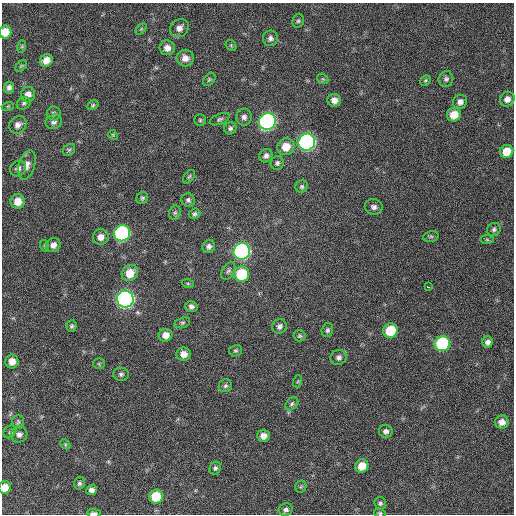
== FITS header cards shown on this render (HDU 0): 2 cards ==
NAXIS1  =                  512 / Axis length
NAXIS2  =                  512 / Axis length

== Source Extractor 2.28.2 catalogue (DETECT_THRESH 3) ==
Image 512 x 512 px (HDU 0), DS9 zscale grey, 1 PNG px = 1 image px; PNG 516 x 516 px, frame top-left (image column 1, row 512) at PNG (2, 3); each listed source drawn as its Kron ellipse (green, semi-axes under 4 px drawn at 4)
Background 385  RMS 9.7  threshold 29.1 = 3 sigma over >= 5 px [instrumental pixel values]
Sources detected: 101; all 101 listed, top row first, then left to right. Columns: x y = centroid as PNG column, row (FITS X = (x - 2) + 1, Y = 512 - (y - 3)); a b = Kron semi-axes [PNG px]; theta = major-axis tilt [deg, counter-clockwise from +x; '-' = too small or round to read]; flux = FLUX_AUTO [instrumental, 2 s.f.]
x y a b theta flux
298 21 7 5 76 1300
179 28 10 8 40 4100
141 29 6 4 45 700
5 32 6 6 - 9500
270 38 8 7 - 2300
231 45 6 4 -46 860
22 46 6 4 72 910
167 48 7 7 - 4600
185 58 9 8 - 4900
46 60 7 6 - 5600
21 66 7 4 45 860
209 79 7 5 50 1200
323 79 6 4 -42 870
446 79 8 7 - 1900
425 80 6 4 46 930
9 88 6 5 - 2300
28 95 8 7 - 4300
507 99 8 7 - 3700
334 100 7 6 - 4100
460 102 7 7 - 3000
24 103 7 5 33 1300
93 105 6 4 29 970
8 106 6 4 18 820
54 113 7 7 - 1600
454 115 7 6 - 10000
244 117 8 7 - 2800
220 119 10 5 22 1500
200 120 5 5 - 920
54 122 8 7 - 2600
267 122 8 8 - 220000
18 125 9 8 - 3500
230 128 6 6 - 1600
113 135 5 4 - 720
307 142 8 8 - 220000
286 147 9 8 - 11000
69 150 7 5 42 1200
507 151 7 6 - 10000
266 156 7 6 - 2400
277 163 7 6 - 1600
27 165 15 8 73 4000
18 169 8 7 - 2500
189 177 7 4 53 1100
302 187 6 6 - 1300
142 198 6 5 - 1200
188 200 7 6 - 1700
18 201 7 7 - 7700
374 207 9 7 -11 2500
175 213 7 5 68 1300
195 214 6 5 - 1300
494 229 7 6 - 1500
122 233 8 8 - 120000
431 236 8 5 16 1200
101 237 8 7 - 4200
487 240 7 4 -2 960
53 245 7 7 - 3500
45 246 6 4 -72 770
209 246 7 6 - 2200
242 251 8 8 - 180000
228 271 9 6 59 1500
130 273 9 7 44 11000
242 274 8 7 - 31000
188 284 6 4 -20 810
428 287 3 2 - 4200
125 299 8 8 - 260000
191 306 6 5 - 1900
182 323 8 5 18 1300
72 326 6 5 - 1200
279 326 7 7 - 2100
327 330 7 5 74 1600
390 330 7 7 - 23000
166 335 7 6 - 5400
300 336 6 5 - 1200
488 342 5 5 - 2400
442 344 8 7 - 66000
236 351 6 5 - 1200
183 354 7 6 - 4800
338 357 8 7 - 2500
12 362 7 6 - 5300
99 364 6 5 - 940
121 374 8 6 -2 1600
298 381 6 3 71 720
225 386 7 6 - 1500
292 404 7 5 47 1400
18 422 7 5 89 1200
502 422 7 6 - 4400
386 431 7 6 - 2500
10 432 7 5 45 1200
19 434 8 8 - 2700
263 436 6 6 - 4700
65 444 6 4 -46 800
362 466 7 6 - 9300
215 468 6 5 - 1400
79 483 6 5 - 1400
301 487 6 5 - 1000
5 488 6 6 - 7500
91 490 5 5 - 2600
156 497 7 7 - 22000
380 503 6 5 - 1300
286 510 7 6 - 2000
94 513 7 3 -1 2200
380 513 6 4 -13 880
At the frame edge (FLAGS 8, measured only in part): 4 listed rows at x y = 5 32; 5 488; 94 513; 380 513